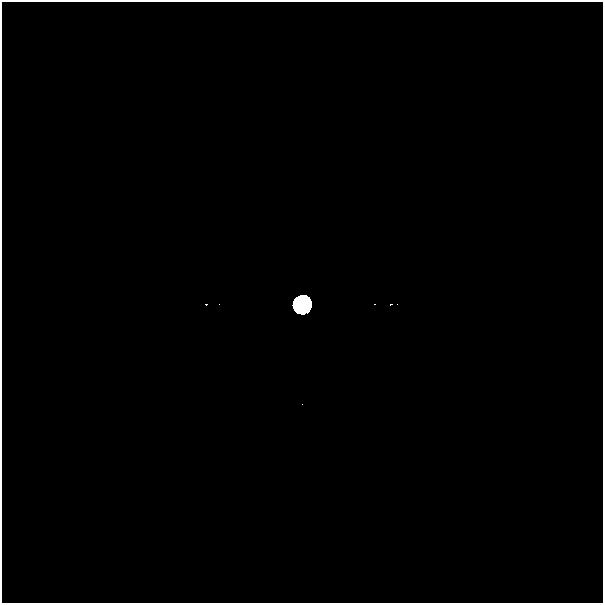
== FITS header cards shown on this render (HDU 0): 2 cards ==
NAXIS1  =                  601
NAXIS2  =                  601

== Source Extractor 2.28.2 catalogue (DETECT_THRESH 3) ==
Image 601 x 601 px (HDU 0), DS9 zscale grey, 1 PNG px = 1 image px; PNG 605 x 605 px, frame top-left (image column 1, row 601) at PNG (2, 2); no overlay
Background -1.19e-40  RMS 2.0e-40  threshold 5.89e-40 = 3 sigma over >= 5 px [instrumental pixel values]
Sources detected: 13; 11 with non-positive FLUX_AUTO (blend fragments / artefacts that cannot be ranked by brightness) are not listed; the other 2 listed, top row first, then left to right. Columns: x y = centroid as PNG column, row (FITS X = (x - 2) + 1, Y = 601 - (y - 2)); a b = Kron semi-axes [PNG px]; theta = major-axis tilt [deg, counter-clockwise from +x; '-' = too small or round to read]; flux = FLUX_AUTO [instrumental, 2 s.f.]
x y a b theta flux
302 304 7 6 - 1.1e+02
575 591 47 27 0 1.3e-16
At the frame edge (FLAGS 8, measured only in part): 1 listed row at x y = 575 591
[11 non-positive-flux detections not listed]